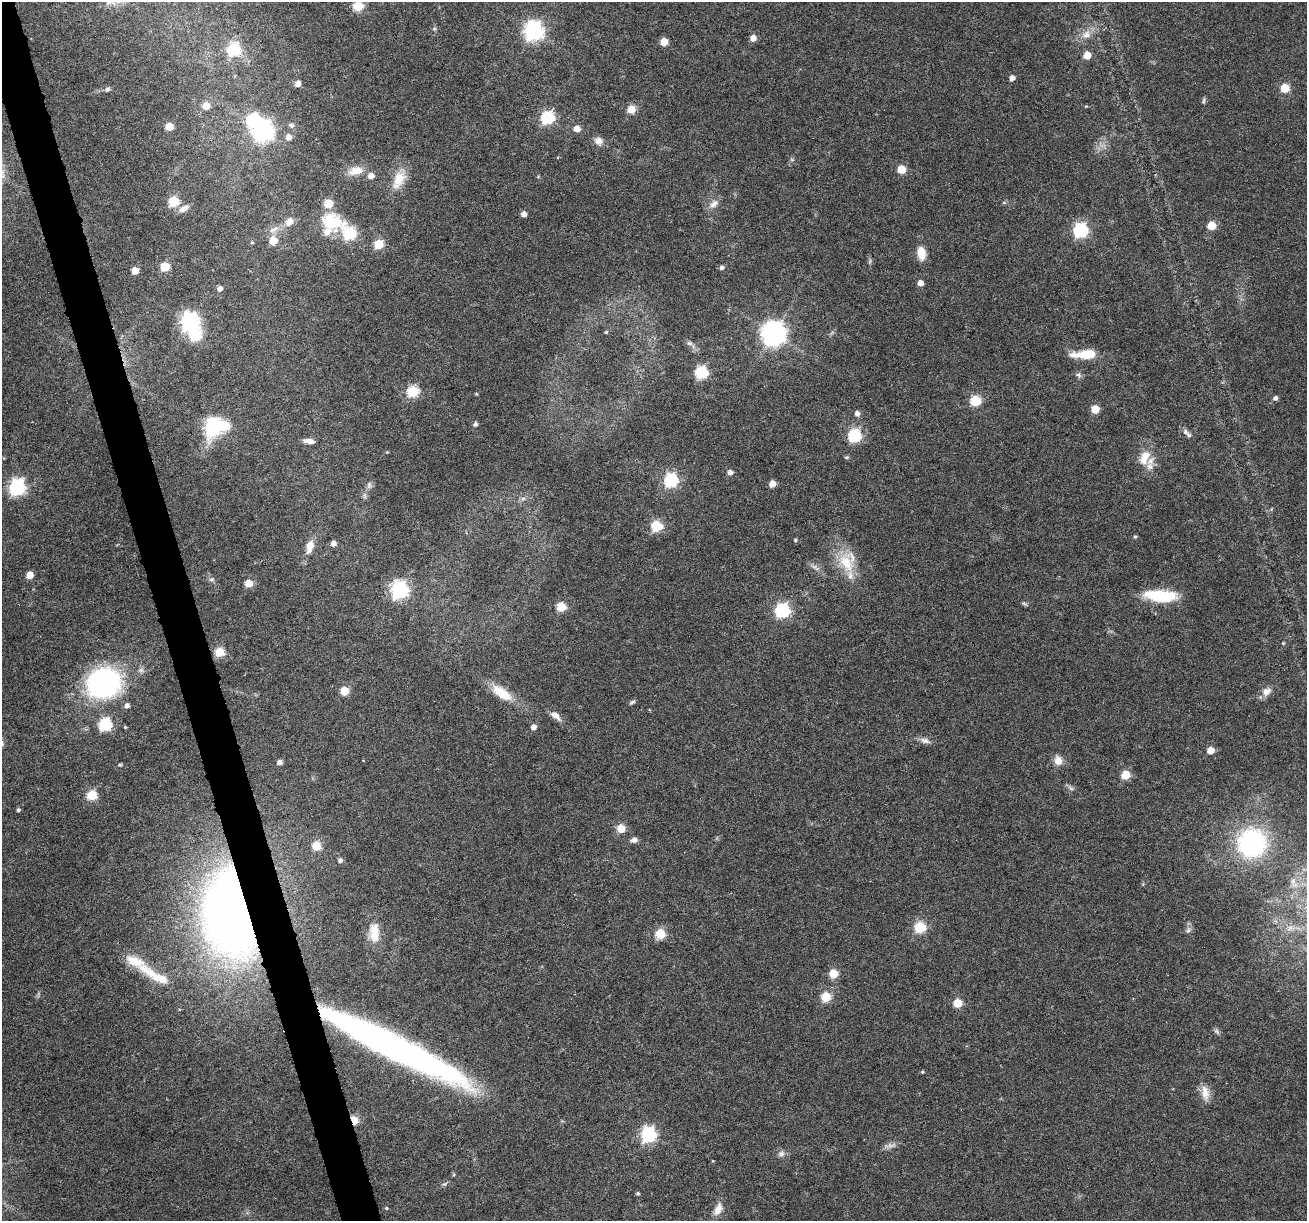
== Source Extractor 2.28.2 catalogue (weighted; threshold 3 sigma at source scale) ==
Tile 11 of 4 x 4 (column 3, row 3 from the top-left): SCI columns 2611-3915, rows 1323-2541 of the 5220 x 5030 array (HDU 1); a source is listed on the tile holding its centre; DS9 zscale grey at full resolution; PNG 1309 x 1223 px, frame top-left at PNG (2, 2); no overlay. Shown black and unused: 3% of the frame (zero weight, under 3 of 6 exposures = <1% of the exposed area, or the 3 px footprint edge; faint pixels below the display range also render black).
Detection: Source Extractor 2.28.2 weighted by HDU 2 'WHT'; one run over the whole footprint, this tile lists its part. Background 0.0385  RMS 0.0026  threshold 0.0106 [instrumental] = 3 sigma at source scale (4.09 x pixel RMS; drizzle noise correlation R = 1.36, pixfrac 0.8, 0.0396/0.0396 arcsec/px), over >= 5 px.
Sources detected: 148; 1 too faint to see at this stretch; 3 inside a brighter object's white glare — not listed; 4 inside a brighter listed object's ellipse — not listed separately; the other 140 listed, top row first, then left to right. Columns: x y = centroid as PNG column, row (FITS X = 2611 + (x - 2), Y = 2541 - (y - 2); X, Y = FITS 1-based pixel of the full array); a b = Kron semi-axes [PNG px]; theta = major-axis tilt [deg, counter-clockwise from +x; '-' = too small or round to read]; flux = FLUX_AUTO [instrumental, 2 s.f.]
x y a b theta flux
358 6 6 5 - 14
434 29 6 4 45 0.33
534 31 7 7 - 130
1086 34 15 11 37 2.5
753 38 5 5 - 2.3
664 42 5 5 - 4.8
234 50 6 6 - 30
1087 55 5 5 - 5.3
1012 78 5 4 - 1.6
298 83 5 5 - 2
1285 88 5 5 - 8.9
107 89 8 6 33 0.56
1203 101 10 4 79 0.45
206 106 5 5 - 4.3
1086 106 4 3 - 0.21
631 109 7 7 - 3.1
548 118 6 6 - 36
291 125 8 7 - 0.71
169 126 5 5 - 5.7
577 129 5 5 - 2.6
263 130 8 7 - 160
288 137 5 5 - 2
598 141 11 10 - 1.6
558 157 3 3 - 0.24
792 160 6 4 -19 0.33
901 169 5 5 - 7.8
355 171 20 10 13 3.1
371 176 5 5 - 2
399 179 26 14 63 4.7
174 201 6 5 - 16
1004 202 6 4 19 0.31
714 204 15 8 45 1.7
183 209 14 7 28 1.6
524 214 5 5 - 1.4
289 222 11 9 56 2.1
331 222 24 20 -2 12
1212 225 5 5 - 8.5
274 229 16 6 26 1.7
1080 230 6 6 - 50
350 233 6 6 - 33
273 240 5 5 - 7.9
252 242 4 4 - 0.29
378 244 5 5 - 12
921 253 13 8 -81 4
870 261 7 4 72 0.39
165 267 5 5 - 11
721 267 5 5 - 0.64
135 271 5 5 - 4.5
920 283 5 4 - 1.8
220 288 5 5 - 1.2
189 322 7 7 - 110
606 332 4 4 - 0.33
773 333 8 8 - 230
689 343 8 6 -15 0.64
1085 354 26 9 3 6.9
701 372 6 6 - 32
1078 375 7 6 - 0.68
413 391 6 6 - 22
476 394 5 3 - 0.22
1275 398 5 5 - 0.72
976 401 6 5 - 18
1095 409 5 5 - 7.2
857 413 7 6 - 0.93
475 424 5 4 - 0.68
213 427 8 6 77 85
1185 432 8 7 - 0.86
854 436 6 6 - 35
309 441 12 5 -7 1.4
846 457 7 4 18 0.35
1144 458 24 13 70 5
730 472 5 5 - 1.4
671 480 6 6 - 43
772 484 5 5 - 2.9
369 485 10 6 76 0.8
17 487 7 6 - 69
523 499 7 4 1 0.53
657 526 6 5 - 22
1135 536 5 4 - 0.35
795 540 5 4 - 0.34
333 543 5 4 - 1.5
310 546 14 8 74 3.1
846 563 31 20 -64 8.4
814 567 10 6 -10 0.99
30 575 5 5 - 4.3
212 580 8 6 0 0.64
249 583 5 5 - 5.5
399 590 7 7 - 90
1161 596 34 12 -4 12
1024 604 8 4 -30 0.42
561 607 5 5 - 11
782 610 6 6 - 52
1283 643 4 4 - 0.25
220 652 5 5 - 11
103 683 26 23 18 57
344 691 5 5 - 8.3
1266 691 14 10 39 1.8
502 693 31 13 -34 6.2
632 702 8 4 31 0.46
126 705 6 5 - 1
555 715 12 7 -41 1.9
105 724 6 6 - 32
125 727 5 4 - 0.25
533 727 5 5 - 1.4
925 741 15 7 -17 1.3
1210 750 5 5 - 4.1
363 760 3 2 - 0.16
1058 760 12 10 -73 2.1
280 762 5 4 - 1.2
120 765 4 4 - 0.33
1125 775 5 5 - 10
92 795 5 5 - 16
18 810 5 4 - 0.38
621 828 5 5 - 8.2
634 840 9 6 15 1.1
1252 843 27 26 - 35
316 846 5 5 - 11
340 860 5 5 - 0.78
1293 882 17 7 -83 1.6
232 913 57 34 -81 290
920 927 6 6 - 22
1188 930 10 6 67 0.83
374 932 26 13 -87 4.8
660 934 5 5 - 15
149 972 29 12 -31 5.7
833 973 5 5 - 8.2
826 997 5 5 - 13
958 1003 5 5 - 9.1
1217 1031 9 6 -49 0.6
394 1047 166 23 -27 140
922 1072 5 4 - 0.28
1205 1093 21 10 -83 2.8
354 1120 5 4 - 11
649 1134 7 6 - 58
891 1145 14 7 12 1.3
781 1154 10 8 3 1
713 1161 3 2 - 0.25
444 1184 7 5 32 0.5
638 1193 5 4 - 0.36
386 1208 5 4 - 0.28
718 1209 16 9 66 2.3
Overlapping masked pixels (flux is a lower limit): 3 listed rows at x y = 232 913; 394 1047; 354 1120
Isophote crosses this tile's border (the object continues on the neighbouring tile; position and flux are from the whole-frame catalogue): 1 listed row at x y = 358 6